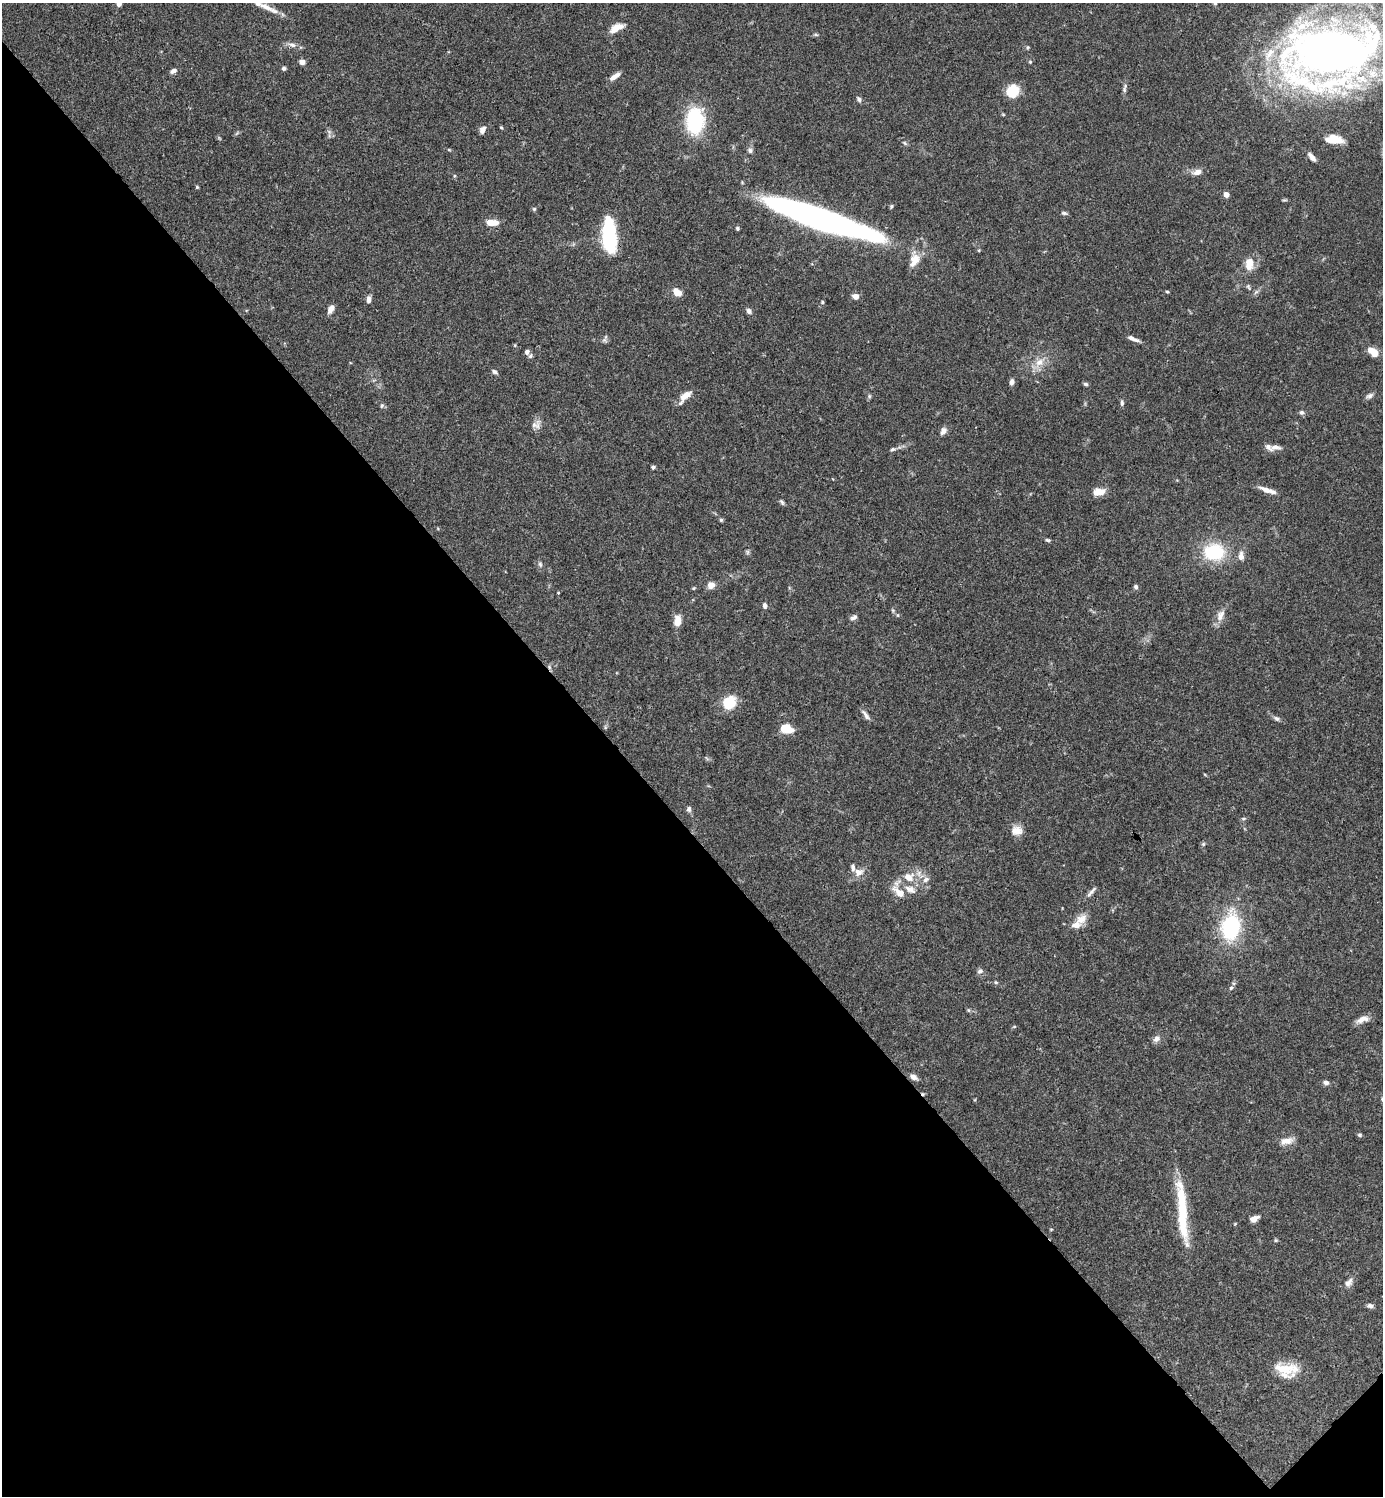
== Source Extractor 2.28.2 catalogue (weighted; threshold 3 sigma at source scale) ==
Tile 14 of 4 x 4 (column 2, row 4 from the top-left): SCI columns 1681-3061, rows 2-1495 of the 5981 x 5981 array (HDU 1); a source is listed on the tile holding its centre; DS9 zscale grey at full resolution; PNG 1385 x 1498 px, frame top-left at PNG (2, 3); no overlay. Shown black and unused: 45% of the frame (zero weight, under 3 of 4 exposures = <1% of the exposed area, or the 3 px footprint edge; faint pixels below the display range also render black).
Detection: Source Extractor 2.28.2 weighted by HDU 2 'WHT'; one run over the whole footprint, this tile lists its part. Background 0.0657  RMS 0.0032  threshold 0.0143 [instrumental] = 3 sigma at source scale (4.5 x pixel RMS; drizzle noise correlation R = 1.50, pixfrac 1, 0.05/0.05 arcsec/px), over >= 5 px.
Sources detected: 124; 1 inside a brighter object's white glare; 2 cosmic-ray / hot-pixel residue — not listed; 7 inside a brighter listed object's ellipse — not listed separately; the other 114 listed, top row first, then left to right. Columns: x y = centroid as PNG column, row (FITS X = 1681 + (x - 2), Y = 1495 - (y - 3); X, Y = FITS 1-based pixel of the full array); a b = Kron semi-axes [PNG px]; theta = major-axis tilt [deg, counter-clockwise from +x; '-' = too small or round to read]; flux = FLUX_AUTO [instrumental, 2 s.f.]
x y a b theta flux
119 3 7 5 -74 1.2
1215 3 5 5 - 0.54
266 7 36 7 -28 4.3
616 28 15 7 27 3.9
816 35 6 4 -19 0.41
292 45 11 6 -18 1.4
1028 47 5 4 - 0.36
1331 53 89 57 11 280
302 62 6 5 - 1.6
1030 62 5 4 - 0.37
284 68 5 4 - 0.71
173 71 8 6 26 1.1
615 76 14 5 35 2
1125 88 15 5 78 1
1013 91 12 11 - 8.7
859 99 7 5 -58 0.82
695 121 31 20 87 21
482 130 8 6 67 1.5
1334 139 16 7 -5 5.9
905 143 6 5 - 0.52
449 150 6 3 -18 0.32
750 150 8 6 -57 0.96
1312 157 12 5 -48 1.6
1197 172 11 7 13 2.2
454 176 5 4 - 0.34
197 187 4 4 - 0.4
1226 194 4 4 - 2.8
891 206 6 4 69 0.42
534 209 5 5 - 0.5
1064 213 8 5 -14 0.63
818 218 105 19 -19 130
492 223 13 6 -2 4.8
737 228 5 4 - 0.55
609 237 29 11 -86 34
979 250 4 3 - 0.29
914 260 23 12 76 4.4
1249 264 16 10 83 4.1
1248 287 9 5 -65 0.59
677 292 10 7 -42 3.3
1167 292 4 4 - 0.37
855 296 7 6 - 1.9
369 299 8 5 82 1.4
822 302 6 3 -88 0.35
331 309 9 5 59 2
749 311 7 6 - 0.99
1133 339 16 5 -24 1.6
605 340 8 5 -33 0.71
1371 351 11 7 -20 3.5
527 352 5 5 - 1.1
1040 362 15 10 30 3.6
495 372 7 5 -28 0.77
1012 382 7 5 79 1.2
1086 384 5 5 - 0.64
685 396 19 7 47 3
869 396 6 4 90 0.48
1370 396 11 6 28 0.99
1122 403 8 5 -89 0.72
382 406 7 5 87 0.57
1301 412 6 6 - 0.77
536 424 14 11 44 2
943 431 10 7 60 1.5
1276 447 14 7 -3 1.7
893 449 7 4 11 0.62
653 467 5 4 - 0.58
1266 490 18 6 -21 2.4
1099 492 13 7 5 4.2
782 502 8 5 -59 0.62
721 520 5 5 - 0.48
1047 540 7 4 -26 0.55
747 552 7 4 90 0.54
1214 552 21 16 -2 18
1241 556 11 7 89 1.8
540 564 8 5 -73 0.75
711 585 7 7 - 2.4
1136 587 6 5 - 0.74
694 588 5 4 - 0.35
558 593 3 3 - 0.26
765 606 7 5 -88 0.94
897 615 5 4 - 0.33
1220 615 16 9 64 2.6
854 617 10 6 27 0.98
677 621 11 8 84 3.4
729 702 16 13 53 7.5
865 715 16 5 -53 1.3
1276 718 9 6 -38 0.84
786 728 11 7 -14 7.7
689 809 7 6 - 0.95
1017 831 14 11 4 3.1
1203 844 5 5 - 0.48
858 872 11 9 8 2.6
908 877 13 12 - 4.6
926 879 10 7 34 1.5
910 889 17 10 -28 3
899 891 22 10 -61 4.6
1091 892 18 4 47 1.2
1081 919 17 11 30 3.5
1231 927 24 17 80 27
980 971 8 6 16 0.86
996 982 5 4 - 0.41
1231 988 5 5 - 0.51
968 1010 5 5 - 0.44
1363 1019 17 7 21 2.4
1014 1027 5 3 - 0.32
1156 1039 9 7 41 1.4
913 1077 9 6 -31 1.7
1326 1083 7 5 -19 1.1
1359 1135 6 5 - 0.47
1286 1141 17 8 12 2.6
1182 1216 73 10 -85 18
1254 1219 7 5 28 2.8
1276 1240 5 5 - 0.37
1348 1283 13 8 47 1.7
1370 1306 8 6 -8 0.92
1284 1369 32 15 -20 8.4
Overlapping masked pixels (flux is a lower limit): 1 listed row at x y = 616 28
Isophote crosses this tile's border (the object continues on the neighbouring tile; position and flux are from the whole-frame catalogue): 4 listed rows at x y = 119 3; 1215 3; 266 7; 1331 53